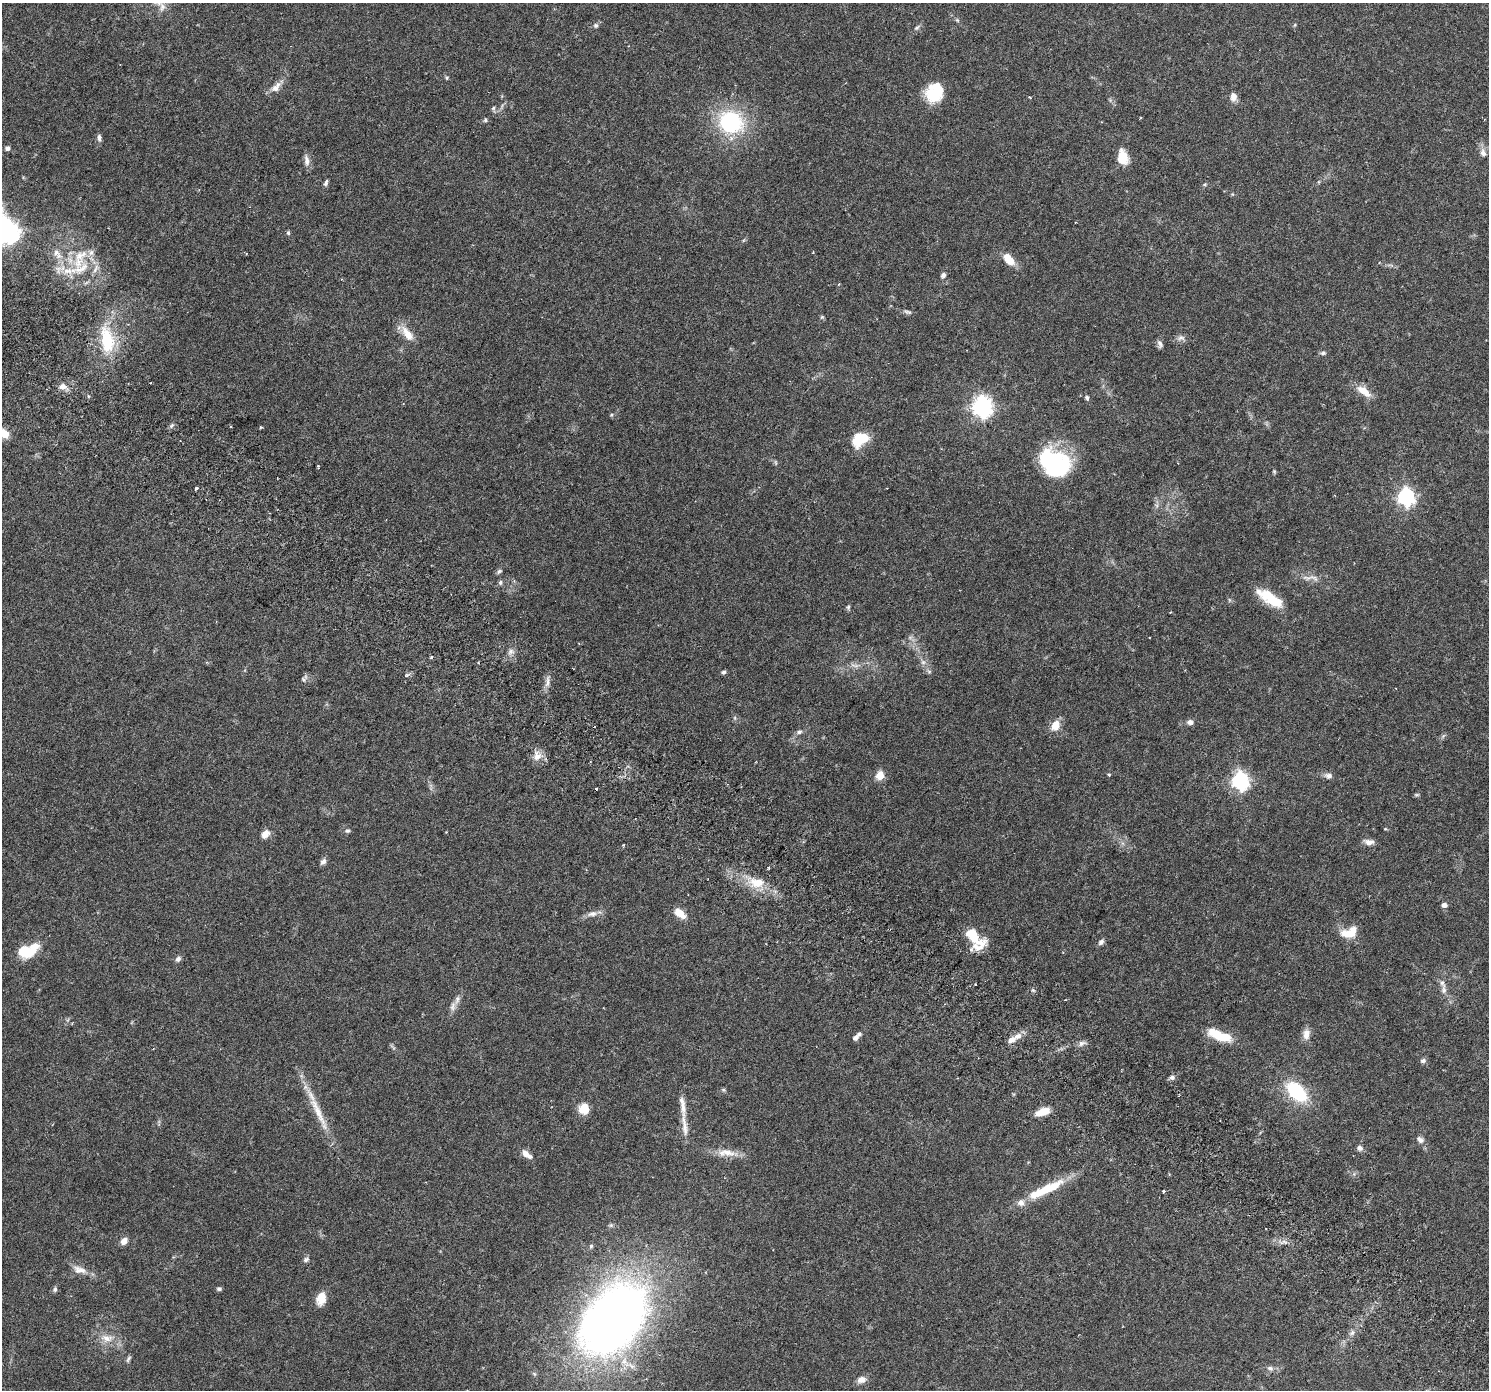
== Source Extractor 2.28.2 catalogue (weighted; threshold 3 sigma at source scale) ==
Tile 6 of 4 x 4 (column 2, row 2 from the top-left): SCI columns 1541-3027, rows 3028-4415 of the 6063 x 6119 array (HDU 1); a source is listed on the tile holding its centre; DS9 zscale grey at full resolution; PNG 1491 x 1392 px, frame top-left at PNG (2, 3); no overlay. Shown black and unused: <1% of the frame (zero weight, under 3 of 6 exposures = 4% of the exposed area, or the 3 px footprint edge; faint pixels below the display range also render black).
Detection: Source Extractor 2.28.2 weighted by HDU 2 'WHT'; one run over the whole footprint, this tile lists its part. Background 0.0539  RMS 0.0027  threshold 0.0108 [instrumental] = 3 sigma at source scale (4.09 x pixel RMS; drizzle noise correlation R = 1.36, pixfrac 0.8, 0.0396/0.0396 arcsec/px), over >= 5 px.
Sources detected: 148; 3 too faint to see at this stretch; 4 inside a brighter object's white glare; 2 cosmic-ray / hot-pixel residue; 1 long thin detection or spike segment (spike, bleed or trail) — not listed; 15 inside a brighter listed object's ellipse — not listed separately; the other 123 listed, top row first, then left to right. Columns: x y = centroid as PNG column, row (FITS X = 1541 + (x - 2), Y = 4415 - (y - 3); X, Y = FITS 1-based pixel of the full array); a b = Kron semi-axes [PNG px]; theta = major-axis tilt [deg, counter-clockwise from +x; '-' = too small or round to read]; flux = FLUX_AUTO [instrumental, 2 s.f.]
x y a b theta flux
957 20 6 4 -45 0.33
596 25 7 6 - 0.56
1295 25 6 4 88 0.26
917 28 10 5 38 0.55
447 78 6 4 62 0.27
276 87 18 9 44 2
934 93 21 17 64 8.6
1030 97 5 3 - 0.17
1233 97 11 8 -83 1.4
493 108 6 5 - 0.36
485 120 6 5 - 0.41
730 122 25 23 -24 22
99 137 9 5 -84 0.8
7 148 6 6 - 0.64
1483 153 12 8 -75 1.3
1122 157 13 9 -80 5.1
306 161 16 7 -84 1.2
326 183 9 5 73 0.54
1205 184 6 4 0 0.28
8 232 12 7 -70 160
288 233 5 4 - 0.4
744 240 6 4 70 0.28
57 254 19 9 -48 2.8
1009 259 14 8 -48 3.8
78 263 22 17 45 6.2
95 269 15 5 62 1.2
943 275 7 6 - 0.71
86 283 7 4 20 0.42
907 312 12 5 -15 0.64
822 317 5 4 - 0.32
407 334 21 10 -54 3.4
1181 338 11 8 3 0.95
107 340 38 18 -81 11
1160 344 11 6 -71 0.72
1323 353 7 6 - 0.48
63 386 9 7 0 1.3
1364 391 19 8 -37 3.3
1087 398 6 5 - 0.42
982 407 8 7 - 120
611 415 5 4 - 0.26
171 426 8 5 46 0.48
261 427 3 3 - 0.25
4 433 11 7 -39 2.7
860 440 20 13 34 6.3
1049 460 34 20 -1 22
318 466 5 3 - 0.24
1274 471 6 4 -78 0.28
196 488 4 3 - 0.33
1406 497 7 7 - 79
499 571 8 5 37 0.49
1314 578 20 7 -23 1.8
500 582 7 5 88 0.48
1269 598 34 12 -32 6.7
848 607 7 4 46 0.38
511 652 10 8 37 1
432 657 4 3 - 0.35
923 662 7 7 - 0.74
723 672 5 5 - 0.49
929 672 7 4 -1 0.39
407 675 5 5 - 0.37
303 679 7 6 - 0.47
547 682 16 5 81 1.2
735 718 6 4 -72 0.33
1190 722 8 6 0 0.95
1055 725 11 8 63 3.2
799 732 8 6 24 0.65
1443 736 7 4 71 0.37
537 756 14 9 90 1.9
1109 774 4 3 - 0.3
880 775 9 7 65 2.8
1328 776 10 7 -7 1
1240 781 7 7 - 81
1417 795 8 4 0 0.31
1385 829 5 3 - 0.2
347 831 7 5 20 0.47
265 834 10 7 50 1.7
1369 842 12 7 -4 1.4
623 845 4 2 - 0.2
323 862 9 6 52 0.83
756 882 27 14 -11 5.5
1444 905 6 5 - 0.97
679 913 13 7 -38 3.1
592 914 16 7 9 1.4
1346 933 17 12 -12 3.2
973 936 24 10 -41 7.9
1101 942 9 6 46 0.72
30 952 20 11 42 4.2
178 959 7 6 - 0.72
976 984 3 2 - 0.3
1444 990 11 7 -90 1.1
457 999 13 7 73 1.2
1217 1034 22 11 -26 5.5
1306 1034 14 9 85 1.7
1018 1036 13 7 30 1.6
855 1038 7 5 35 0.86
1082 1043 11 7 18 0.94
1423 1061 7 6 - 0.63
1172 1077 7 6 - 0.67
723 1090 6 5 - 0.34
1297 1091 24 14 -44 14
683 1106 34 7 -83 2.6
584 1109 14 13 - 2.8
1042 1112 16 7 20 3.4
1420 1140 11 8 -34 1
1360 1148 8 7 - 0.82
525 1153 10 8 -45 1.2
727 1153 32 10 -5 3.3
1048 1188 44 12 26 8.5
1163 1191 3 3 - 0.37
611 1225 7 5 -20 0.43
124 1241 9 7 53 1.4
591 1246 5 5 - 0.35
306 1260 8 6 32 0.61
79 1270 21 10 -15 2.2
219 1289 6 5 - 0.48
55 1290 7 6 - 0.52
321 1298 13 9 76 3.6
614 1319 81 54 49 180
1352 1333 9 6 63 0.77
107 1338 21 11 -8 3
128 1359 10 4 59 0.5
1270 1368 9 6 -18 0.82
861 1379 11 7 17 1.5
Overlapping masked pixels (flux is a lower limit): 1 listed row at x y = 756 882
Isophote crosses this tile's border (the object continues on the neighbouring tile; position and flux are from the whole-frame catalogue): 2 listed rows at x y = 8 232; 4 433